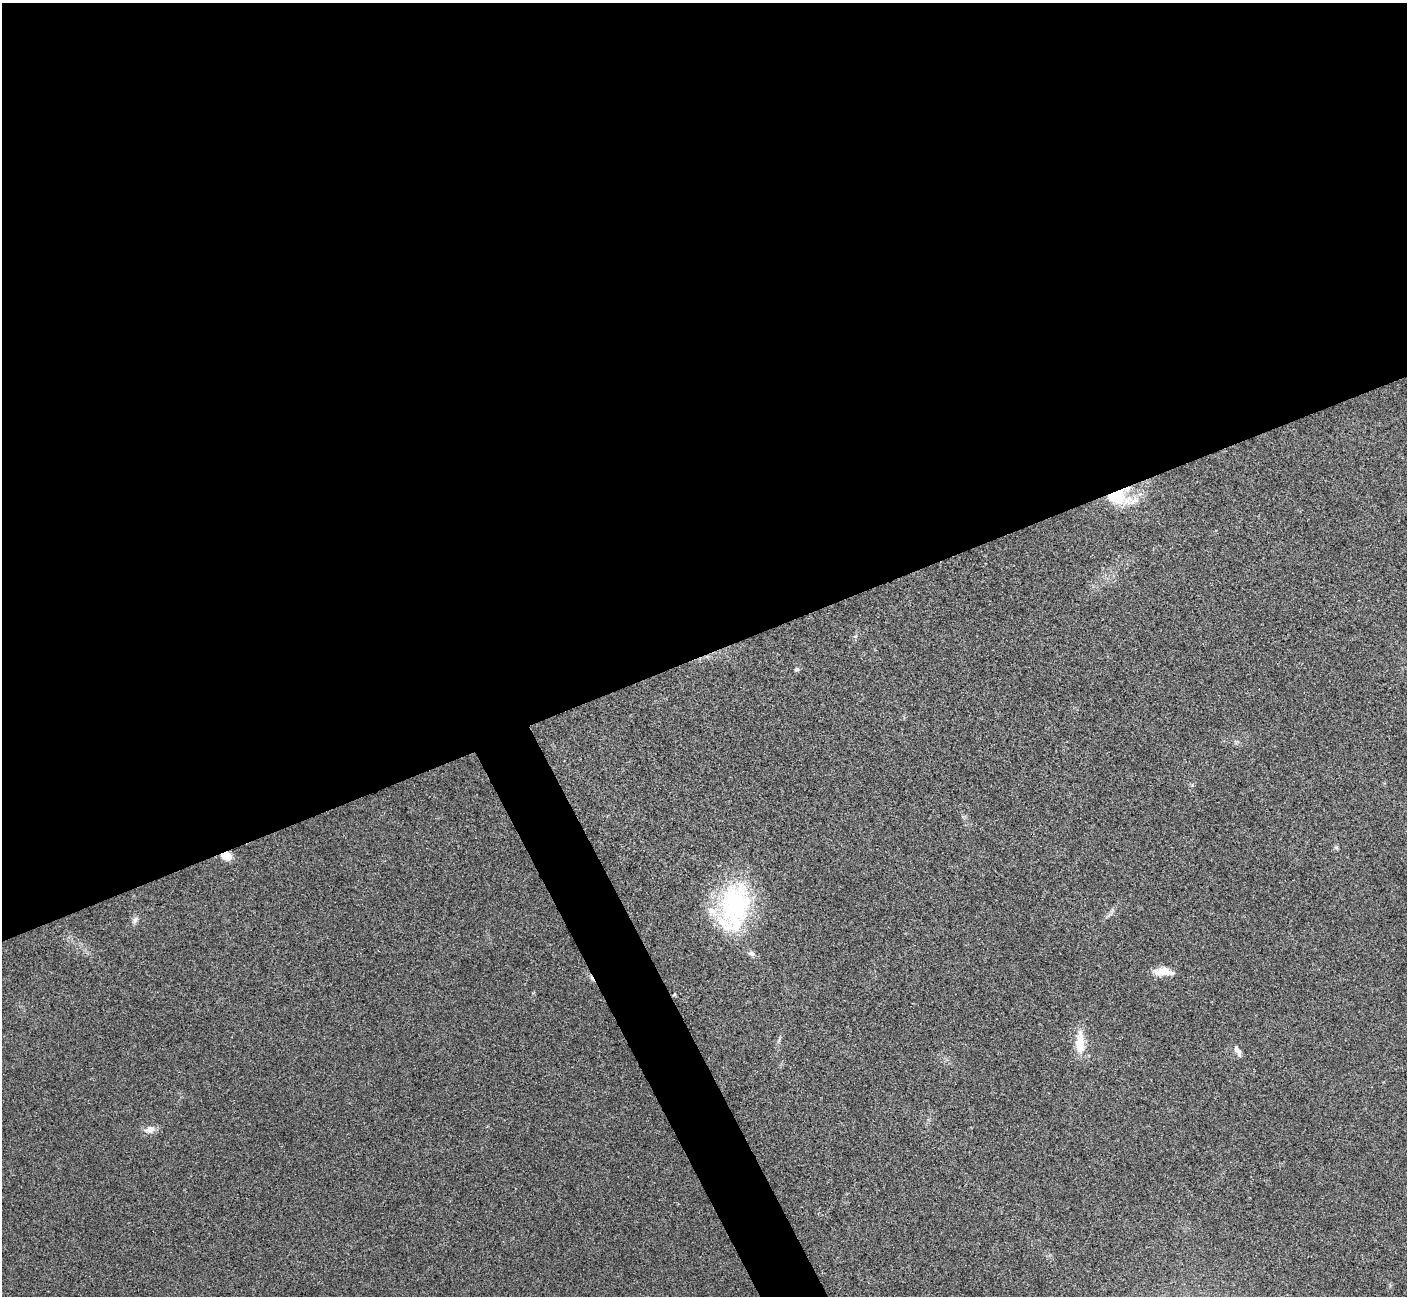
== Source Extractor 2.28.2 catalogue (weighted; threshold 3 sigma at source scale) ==
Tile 2 of 4 x 4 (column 2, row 1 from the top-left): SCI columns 1410-2814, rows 4048-5341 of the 5634 x 5628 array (HDU 1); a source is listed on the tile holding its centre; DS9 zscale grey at full resolution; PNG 1409 x 1298 px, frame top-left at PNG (2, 3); no overlay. Shown black and unused: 53% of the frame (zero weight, under 3 of 4 exposures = <1% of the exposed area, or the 3 px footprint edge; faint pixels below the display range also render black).
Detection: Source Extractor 2.28.2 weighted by HDU 2 'WHT'; one run over the whole footprint, this tile lists its part. Background 0.0215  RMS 0.0053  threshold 0.0237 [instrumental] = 3 sigma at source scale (4.5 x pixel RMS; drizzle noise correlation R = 1.50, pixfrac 1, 0.05/0.05 arcsec/px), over >= 5 px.
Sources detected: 17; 1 cosmic-ray / hot-pixel residue — not listed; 3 inside a brighter listed object's ellipse — not listed separately; the other 13 listed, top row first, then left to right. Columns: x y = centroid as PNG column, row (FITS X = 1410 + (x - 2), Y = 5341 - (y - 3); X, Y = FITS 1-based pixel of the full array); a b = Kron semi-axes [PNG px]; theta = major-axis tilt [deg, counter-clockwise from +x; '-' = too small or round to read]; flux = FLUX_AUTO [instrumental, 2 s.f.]
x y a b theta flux
1117 496 27 22 10 23
797 669 5 4 - 1.1
1336 848 6 5 - 0.86
226 856 12 8 -15 6
735 905 56 39 77 70
135 920 10 7 55 1.9
751 954 10 7 -25 1.8
1162 972 22 10 4 7
674 995 6 3 19 0.53
779 1041 10 3 69 1
1080 1043 30 11 -90 12
1238 1051 14 6 -62 2.8
149 1129 14 9 16 4
Overlapping masked pixels (flux is a lower limit): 2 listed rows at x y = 1117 496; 226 856